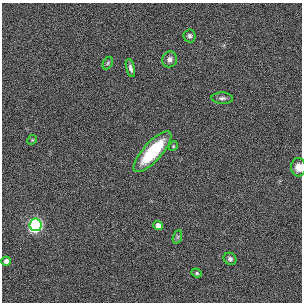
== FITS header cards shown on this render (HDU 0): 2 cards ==
NAXIS1  =                  300
NAXIS2  =                  300

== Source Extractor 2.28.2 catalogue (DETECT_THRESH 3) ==
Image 300 x 300 px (HDU 0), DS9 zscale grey, 1 PNG px = 1 image px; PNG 304 x 304 px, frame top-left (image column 1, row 300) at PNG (2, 3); each listed source drawn as its Kron ellipse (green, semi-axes under 4 px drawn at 4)
Background -5.43e-04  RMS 0.029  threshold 0.0867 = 3 sigma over >= 5 px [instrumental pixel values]
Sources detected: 15; all 15 listed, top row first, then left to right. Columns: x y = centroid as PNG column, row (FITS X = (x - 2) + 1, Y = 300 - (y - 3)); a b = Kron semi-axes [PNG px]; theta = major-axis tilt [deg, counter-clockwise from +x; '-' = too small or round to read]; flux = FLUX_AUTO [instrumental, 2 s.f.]
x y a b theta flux
190 36 6 6 - 5.1
170 59 8 7 - 9
108 63 7 4 61 3.1
130 68 9 4 -75 5.7
222 98 11 5 -2 6.3
32 140 5 4 - 2.3
173 146 5 4 - 2.1
152 152 26 9 48 130
298 167 9 7 -88 17
35 225 6 6 - 530
158 226 4 4 - 17
177 237 7 4 71 3.5
230 259 6 5 - 5.8
6 261 5 4 - 11
197 273 5 4 - 3
At the frame edge (FLAGS 8, measured only in part): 1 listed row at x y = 298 167